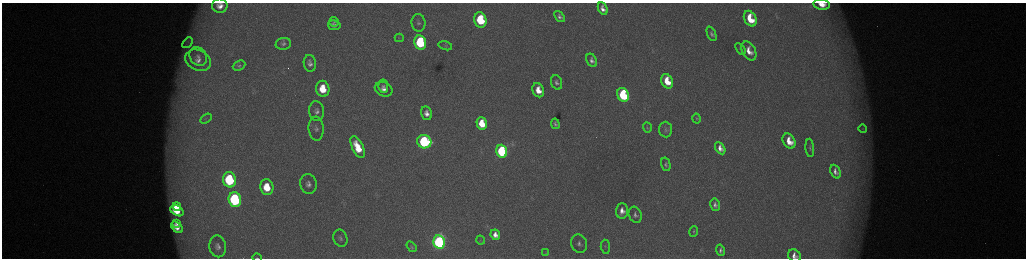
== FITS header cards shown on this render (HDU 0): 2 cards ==
NAXIS1  =                 2048 /fastest changing axis
NAXIS2  =                  512 /next to fastest changing axis

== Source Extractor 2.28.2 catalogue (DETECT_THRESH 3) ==
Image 2048 x 512 px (HDU 0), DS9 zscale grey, zoomed out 1/2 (1 PNG px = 2 x 2 image px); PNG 1028 x 260 px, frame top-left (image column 1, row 511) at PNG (2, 3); each listed source drawn as its Kron ellipse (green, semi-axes under 4 px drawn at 4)
Background 173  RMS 1.9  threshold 5.77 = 3 sigma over >= 5 px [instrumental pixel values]
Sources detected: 77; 6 cannot appear on this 1/2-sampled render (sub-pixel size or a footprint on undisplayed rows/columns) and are neither listed nor drawn; the other 71 listed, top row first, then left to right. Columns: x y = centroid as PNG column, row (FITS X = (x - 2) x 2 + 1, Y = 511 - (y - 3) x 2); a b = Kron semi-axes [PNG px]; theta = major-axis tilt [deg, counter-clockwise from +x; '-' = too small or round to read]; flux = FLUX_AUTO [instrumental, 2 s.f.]
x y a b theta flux
822 4 8 5 -9 5400
220 6 7 7 - 3500
603 9 6 4 -64 2500
560 17 6 4 -51 1300
750 19 8 6 -63 12000
480 20 8 6 -76 24000
334 22 5 4 - 750
419 23 9 7 -83 1600
334 25 6 4 -9 1800
712 34 8 4 -67 1100
399 38 4 3 - 420
420 42 7 6 - 38000
188 43 6 3 47 860
283 44 8 6 6 1200
445 46 7 4 -14 650
740 49 6 4 -54 610
749 51 10 6 -61 4700
198 57 10 8 -54 2900
198 60 13 10 -26 4900
592 60 7 5 -61 1700
310 63 8 6 -82 1900
239 66 6 5 - 860
667 81 7 5 -65 9900
556 82 7 5 -68 1400
383 86 7 4 -81 1300
323 89 8 6 -80 11000
384 89 9 7 -25 2900
538 90 7 5 -70 5800
623 95 7 5 -67 42000
317 111 10 7 -81 2200
427 113 7 5 -77 2700
206 118 6 3 33 520
697 118 5 3 - 410
482 123 6 5 - 11000
555 124 5 4 - 970
647 128 5 3 - 490
316 129 12 7 -86 2300
863 129 4 3 - 480
666 130 8 6 -86 1200
789 141 8 6 -60 7000
424 142 7 6 - 59000
358 147 12 5 -65 11000
720 148 6 4 -61 2900
810 148 9 3 -85 860
502 151 6 5 - 52000
666 164 7 4 -76 850
835 172 7 4 -66 2000
229 180 8 6 -78 37000
308 184 10 8 -78 2500
267 187 8 6 -79 12000
235 199 7 6 - 62000
715 205 6 4 -78 1500
177 207 4 3 - 4400
177 211 7 5 -35 10000
622 211 8 6 88 3500
635 215 8 6 -68 1600
177 223 4 3 - 1300
177 227 7 4 -43 3800
694 231 5 3 - 530
495 235 5 4 - 3000
340 238 9 7 -69 1400
480 240 4 2 - 250
439 242 7 5 -77 130000
579 244 9 8 - 2200
218 246 11 8 -78 2500
412 247 6 4 -56 560
605 247 7 4 -87 810
721 250 6 4 -76 1200
546 253 3 3 - 310
794 256 7 6 - 2600
257 258 5 1 - 250
At the frame edge (FLAGS 8, measured only in part): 4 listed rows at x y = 822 4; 220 6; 794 256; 257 258
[6 sub-pixel or undisplayed-footprint detections neither listed nor drawn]